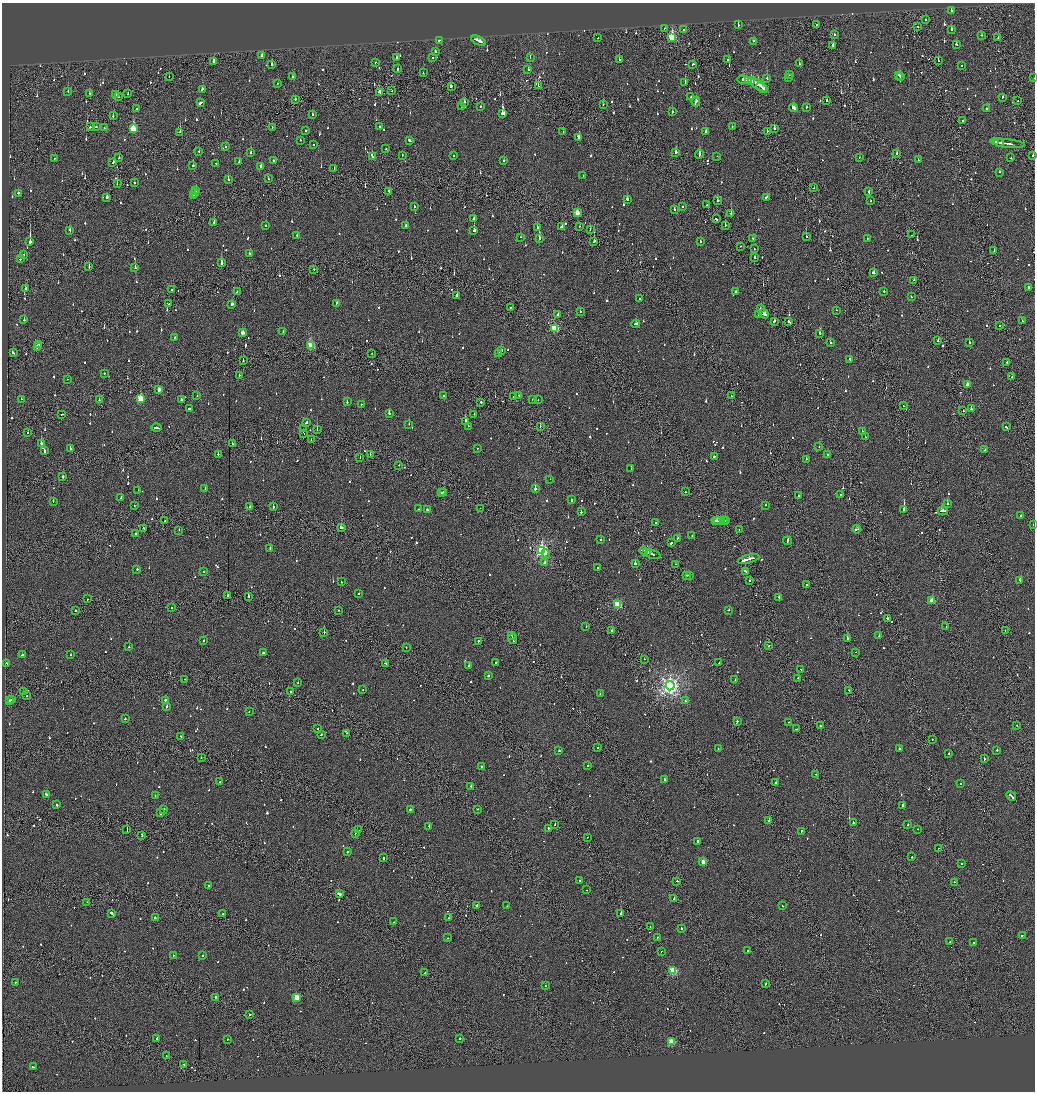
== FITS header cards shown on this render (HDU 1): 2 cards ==
NAXIS1  =                 2065
NAXIS2  =                 2179

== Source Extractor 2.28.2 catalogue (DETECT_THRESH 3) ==
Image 2065 x 2179 px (HDU 1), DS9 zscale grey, zoomed out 1/2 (1 PNG px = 2 x 2 image px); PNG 1037 x 1094 px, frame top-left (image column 1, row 2178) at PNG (2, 3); each listed source drawn as its Kron ellipse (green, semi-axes under 4 px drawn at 4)
Background -0.116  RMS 0.1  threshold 0.308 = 3 sigma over >= 5 px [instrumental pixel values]
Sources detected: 1197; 67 cannot appear on this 1/2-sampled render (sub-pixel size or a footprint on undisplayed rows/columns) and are neither listed nor drawn; of the other 1130, the 500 brightest by FLUX_AUTO listed and drawn (630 fainter detections omitted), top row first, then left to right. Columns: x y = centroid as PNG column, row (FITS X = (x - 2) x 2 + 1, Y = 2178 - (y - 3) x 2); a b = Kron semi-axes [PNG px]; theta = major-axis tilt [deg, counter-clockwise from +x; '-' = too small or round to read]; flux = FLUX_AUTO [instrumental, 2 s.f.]
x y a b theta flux
951 11 2 2 - 320
926 20 2 1 - 140
738 25 2 2 - 230
817 25 2 1 - 72
917 27 2 1 - 91
664 28 2 2 - 260
684 29 2 2 - 120
951 30 2 2 - 200
835 34 2 2 - 92
981 35 2 2 - 78
672 37 4 3 - 1100
598 38 2 2 - 110
998 38 2 1 - 72
439 40 2 2 - 340
479 41 8 2 -24 670
753 41 2 2 - 84
956 44 3 2 - 130
832 46 3 2 - 340
435 51 2 2 - 140
262 56 2 2 - 130
530 57 2 1 - 150
396 58 3 2 - 220
433 58 2 1 - 130
619 59 2 2 - 200
728 59 2 2 - 280
214 61 3 2 - 150
938 61 2 2 - 160
375 62 2 2 - 83
271 64 2 2 - 360
693 64 3 2 - 150
799 64 2 2 - 94
962 65 2 2 - 80
397 69 2 2 - 130
528 69 3 2 - 120
423 73 2 2 - 79
789 75 2 2 - 93
898 75 2 2 - 140
900 76 2 2 - 160
169 77 2 1 - 110
293 77 2 2 - 730
788 78 2 2 - 170
1034 78 2 1 - 110
767 79 2 2 - 90
743 80 5 2 - 260
749 81 4 2 - 290
751 81 3 1 - 240
685 82 2 1 - 120
278 83 2 2 - 83
758 84 11 2 -32 900
451 86 3 2 - 280
538 86 2 1 - 270
762 87 6 1 -41 390
202 89 2 2 - 92
392 91 2 1 - 86
68 92 2 2 - 170
379 92 3 2 - 260
90 93 2 2 - 100
116 94 2 1 - 73
128 94 2 2 - 100
118 97 2 1 - 200
691 97 2 2 - 83
1002 97 2 2 - 140
295 99 2 2 - 110
827 101 2 2 - 100
1018 101 2 1 - 91
464 102 2 2 - 130
696 102 4 2 - 270
201 103 4 2 - 330
603 104 2 2 - 86
461 106 2 2 - 210
480 106 2 2 - 130
807 107 2 2 - 99
793 108 4 2 - 360
137 109 2 2 - 540
986 109 2 2 - 320
672 112 2 2 - 140
502 113 3 2 - 620
312 114 2 2 - 220
113 116 2 2 - 130
963 121 2 2 - 300
379 126 2 2 - 370
91 127 3 2 - 180
96 127 2 2 - 130
272 127 2 1 - 120
732 127 2 2 - 110
104 128 2 1 - 96
774 128 2 2 - 300
133 129 4 3 - 870
306 131 2 2 - 81
767 131 2 1 - 130
180 132 2 2 - 480
563 132 2 1 - 75
706 132 3 2 - 290
578 138 2 2 - 94
300 140 2 1 - 170
409 140 3 2 - 190
996 142 3 2 - 470
999 142 4 1 - 520
1008 143 17 2 -6 1400
314 145 2 2 - 110
225 147 2 2 - 90
386 149 2 2 - 92
199 152 2 2 - 77
676 152 3 2 - 330
251 153 2 2 - 85
897 153 2 2 - 110
699 154 4 2 - 1100
402 155 2 2 - 100
1033 155 2 2 - 260
454 156 2 2 - 99
717 156 2 2 - 86
372 157 2 2 - 250
859 157 2 1 - 99
55 158 2 1 - 92
119 158 2 2 - 190
1011 158 2 2 - 130
273 160 2 2 - 360
504 160 2 2 - 88
918 160 2 1 - 78
113 162 3 2 - 150
239 162 2 2 - 120
216 163 2 2 - 91
193 166 2 1 - 520
261 166 3 2 - 92
334 168 3 2 - 100
1000 172 2 2 - 91
583 176 2 2 - 220
268 179 2 1 - 93
228 180 2 2 - 170
134 182 2 2 - 120
117 184 2 2 - 72
814 188 2 2 - 87
196 190 2 1 - 160
389 191 3 2 - 100
869 192 3 2 - 160
18 193 2 2 - 92
195 193 4 2 - 240
194 196 2 2 - 200
106 197 2 2 - 2800
766 197 2 2 - 88
627 199 3 2 - 140
718 200 2 2 - 530
871 201 2 2 - 110
706 205 2 1 - 140
414 206 2 2 - 120
682 207 2 2 - 74
674 209 2 2 - 200
577 213 3 3 - 360
731 213 2 2 - 200
473 219 2 2 - 110
716 219 3 2 - 210
214 222 2 2 - 250
406 225 2 2 - 180
725 225 2 1 - 130
266 226 2 2 - 210
579 226 2 1 - 140
561 227 3 2 - 320
537 228 3 2 - 480
70 230 3 2 - 140
474 230 2 2 - 2500
590 230 2 1 - 88
297 235 2 2 - 370
912 235 2 1 - 290
806 236 2 1 - 480
520 237 2 2 - 420
539 238 2 2 - 660
752 238 2 2 - 95
867 238 2 2 - 92
594 241 2 2 - 310
700 241 2 2 - 230
30 242 2 2 - 3400
740 246 2 1 - 83
754 249 2 1 - 74
994 251 2 1 - 99
249 253 2 2 - 83
24 254 2 2 - 93
21 258 3 2 - 290
754 258 3 2 - 170
222 263 3 2 - 470
89 267 2 2 - 72
135 268 2 2 - 330
314 269 2 2 - 81
874 272 3 2 - 150
914 280 2 2 - 110
1028 287 2 2 - 88
26 289 3 2 - 150
172 290 2 2 - 240
736 291 2 2 - 93
884 291 2 2 - 240
237 292 2 2 - 120
457 295 2 2 - 330
911 297 2 1 - 140
639 299 2 2 - 76
336 303 3 2 - 87
169 304 2 2 - 200
232 304 3 2 - 240
510 307 2 1 - 100
761 309 2 2 - 120
836 310 2 2 - 74
580 312 2 2 - 75
558 314 2 2 - 260
764 314 5 2 - 470
758 315 2 2 - 210
24 320 3 2 - 140
774 321 3 2 - 260
1022 321 2 1 - 150
789 322 3 2 - 210
636 324 4 2 - 210
1000 326 2 1 - 95
555 329 3 3 - 1100
283 332 2 1 - 170
243 333 3 3 - 150
820 333 2 2 - 890
175 337 2 2 - 86
938 341 2 1 - 630
970 342 2 2 - 250
830 343 2 2 - 110
39 344 2 2 - 130
311 345 3 3 - 800
37 347 3 2 - 280
501 351 3 2 - 230
13 353 3 2 - 400
372 353 2 1 - 99
499 353 2 2 - 160
850 359 3 2 - 140
243 361 2 2 - 86
1007 362 2 2 - 110
104 373 2 2 - 220
239 375 2 2 - 75
1012 377 2 1 - 96
67 379 2 1 - 92
967 385 3 2 - 180
159 390 3 2 - 150
519 395 2 2 - 600
197 396 2 2 - 170
444 396 2 2 - 86
731 396 2 1 - 100
514 397 2 2 - 160
21 399 2 2 - 100
141 399 3 3 - 950
532 399 2 2 - 74
99 400 2 2 - 120
181 400 2 2 - 710
538 400 2 1 - 130
347 402 2 2 - 120
481 402 2 2 - 130
361 404 2 1 - 73
903 406 2 1 - 190
189 409 3 2 - 220
971 409 2 2 - 400
963 411 2 1 - 100
389 413 2 2 - 120
62 414 2 2 - 340
474 414 2 2 - 84
465 421 4 2 - 340
306 422 3 2 - 280
409 424 2 2 - 140
468 426 2 2 - 80
540 426 2 1 - 82
1006 427 3 2 - 180
156 428 5 2 - 430
303 429 2 1 - 110
317 429 2 1 - 120
862 431 2 1 - 180
28 432 2 2 - 84
304 434 2 1 - 240
865 437 2 2 - 87
311 440 2 1 - 99
41 443 2 2 - 560
232 443 3 1 - 130
819 447 2 2 - 180
477 448 2 2 - 72
70 449 2 2 - 73
985 450 2 2 - 140
44 451 3 2 - 150
218 454 2 2 - 130
370 455 2 1 - 170
827 455 2 2 - 780
714 457 2 2 - 86
360 458 2 1 - 100
806 459 2 2 - 79
399 465 2 2 - 75
631 469 2 2 - 91
62 477 2 2 - 460
550 479 2 1 - 100
205 488 2 2 - 74
535 489 2 2 - 1200
138 490 2 2 - 81
442 492 2 2 - 470
444 492 2 2 - 390
685 492 2 2 - 93
841 494 2 2 - 100
799 496 2 2 - 110
121 497 2 2 - 100
571 500 3 2 - 150
53 501 3 2 - 160
947 504 2 1 - 220
766 505 2 2 - 92
134 506 2 2 - 75
250 507 2 2 - 96
273 507 2 2 - 160
480 508 2 1 - 74
419 509 3 2 - 180
427 509 2 2 - 500
904 510 2 2 - 4300
943 511 5 2 - 370
581 512 2 2 - 560
1020 515 2 2 - 260
165 520 2 1 - 75
717 521 5 2 - 480
719 521 5 1 - 320
724 521 3 2 - 200
726 521 3 2 - 250
655 523 2 2 - 92
1033 524 2 1 - 110
341 527 3 2 - 230
144 528 2 2 - 85
857 529 4 2 - 360
179 530 2 1 - 80
739 530 2 1 - 98
136 533 2 2 - 310
692 535 2 2 - 78
678 538 3 2 - 170
601 540 2 2 - 220
787 541 4 2 - 280
671 543 3 2 - 150
270 549 3 2 - 150
542 551 4 3 - 3900
643 551 4 2 - 650
647 552 4 1 - 330
546 553 3 3 - 90
653 554 8 1 -18 400
749 559 11 2 14 820
545 562 2 2 - 160
635 564 2 2 - 710
676 564 2 2 - 390
598 568 2 2 - 170
137 569 2 2 - 86
745 571 4 2 - 260
204 572 2 2 - 140
686 575 4 2 - 190
689 576 2 1 - 81
1020 580 3 2 - 350
749 581 2 2 - 150
341 582 2 2 - 140
807 584 2 2 - 140
359 593 2 2 - 96
228 595 2 2 - 220
248 596 2 2 - 530
779 597 2 2 - 100
88 599 2 1 - 78
932 600 3 3 - 340
617 605 3 3 - 1300
172 608 2 2 - 99
75 610 2 2 - 820
339 610 2 1 - 160
729 610 2 1 - 95
887 618 2 1 - 280
946 626 2 1 - 200
586 627 2 2 - 76
612 630 2 1 - 300
1005 631 2 1 - 83
324 633 2 1 - 120
512 635 3 1 - 180
879 635 2 2 - 120
513 639 5 1 - 370
847 639 2 2 - 870
204 641 2 2 - 360
478 642 3 2 - 140
769 645 3 1 - 290
129 647 2 2 - 130
406 647 2 1 - 100
856 652 2 1 - 84
263 653 3 2 - 270
22 655 2 2 - 77
71 655 2 1 - 190
644 659 2 1 - 170
7 663 2 2 - 130
385 663 3 2 - 200
496 663 2 2 - 140
719 663 2 1 - 120
469 666 2 2 - 100
801 669 3 2 - 240
488 676 3 2 - 100
798 678 2 2 - 210
184 679 2 1 - 120
735 679 2 2 - 97
298 682 2 2 - 80
670 686 4 4 - 9500
363 690 2 2 - 81
849 690 3 2 - 110
23 692 2 1 - 160
290 692 2 2 - 94
600 693 2 2 - 73
26 696 2 1 - 75
12 699 2 1 - 300
10 700 4 2 - 400
165 700 2 2 - 820
685 701 2 2 - 130
166 706 3 2 - 100
249 711 2 2 - 83
125 719 2 2 - 150
737 721 2 1 - 300
789 722 2 2 - 81
820 726 2 2 - 120
1017 726 2 1 - 160
318 728 2 2 - 96
796 729 2 2 - 190
346 733 2 1 - 80
321 734 2 2 - 180
180 736 2 2 - 120
932 739 2 1 - 400
598 748 2 2 - 80
718 748 2 2 - 79
899 749 2 2 - 140
997 750 2 2 - 120
559 751 2 2 - 270
949 753 2 2 - 110
201 757 2 2 - 140
984 759 2 2 - 530
588 765 2 2 - 140
481 766 2 2 - 140
816 774 2 2 - 78
665 780 3 2 - 180
220 782 2 2 - 160
776 783 2 2 - 93
960 784 2 2 - 85
471 787 2 2 - 310
46 794 3 2 - 230
155 795 2 2 - 100
1011 796 5 2 - 260
57 804 2 2 - 750
903 805 3 2 - 430
164 809 2 2 - 260
410 809 2 2 - 110
477 809 2 1 - 73
160 813 4 2 - 280
769 820 2 1 - 480
853 822 2 2 - 310
555 824 3 2 - 110
908 824 2 2 - 100
429 826 2 2 - 290
548 828 2 2 - 260
127 829 3 1 - 420
918 829 2 2 - 78
358 830 2 1 - 76
801 831 3 2 - 120
355 833 3 2 - 120
142 835 3 2 - 230
587 837 2 1 - 82
697 842 3 2 - 150
938 848 2 1 - 150
347 852 2 2 - 310
912 857 2 2 - 140
383 858 2 2 - 900
703 862 3 2 - 310
961 863 2 2 - 390
579 881 2 2 - 130
677 881 2 2 - 160
954 882 2 2 - 190
209 885 2 2 - 77
586 890 2 2 - 92
339 894 4 2 - 470
674 898 3 2 - 150
87 902 2 1 - 110
477 905 2 2 - 190
507 906 2 2 - 75
782 906 2 2 - 130
112 913 3 2 - 2200
223 914 2 1 - 72
621 914 2 2 - 1900
155 917 2 2 - 170
449 918 2 1 - 76
394 922 2 2 - 100
650 926 2 1 - 130
682 928 2 2 - 160
1022 935 2 2 - 380
658 937 2 1 - 160
447 938 2 2 - 100
950 942 2 2 - 140
974 943 2 1 - 97
661 951 2 2 - 83
747 951 2 2 - 240
202 955 2 2 - 230
173 956 2 2 - 110
673 971 3 3 - 1200
425 973 2 2 - 110
15 983 2 2 - 91
766 984 3 2 - 98
545 985 2 2 - 76
215 997 3 1 - 74
297 997 3 3 - 640
249 1014 2 2 - 160
157 1038 2 2 - 1800
460 1038 2 2 - 360
227 1039 2 1 - 130
671 1042 3 3 - 840
166 1056 2 1 - 75
184 1064 2 1 - 88
34 1067 3 2 - 480
At the frame edge (FLAGS 8, measured only in part): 3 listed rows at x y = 1034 78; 1033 155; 1033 524
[630 fainter detections neither listed nor drawn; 67 sub-pixel or undisplayed-footprint detections neither listed nor drawn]